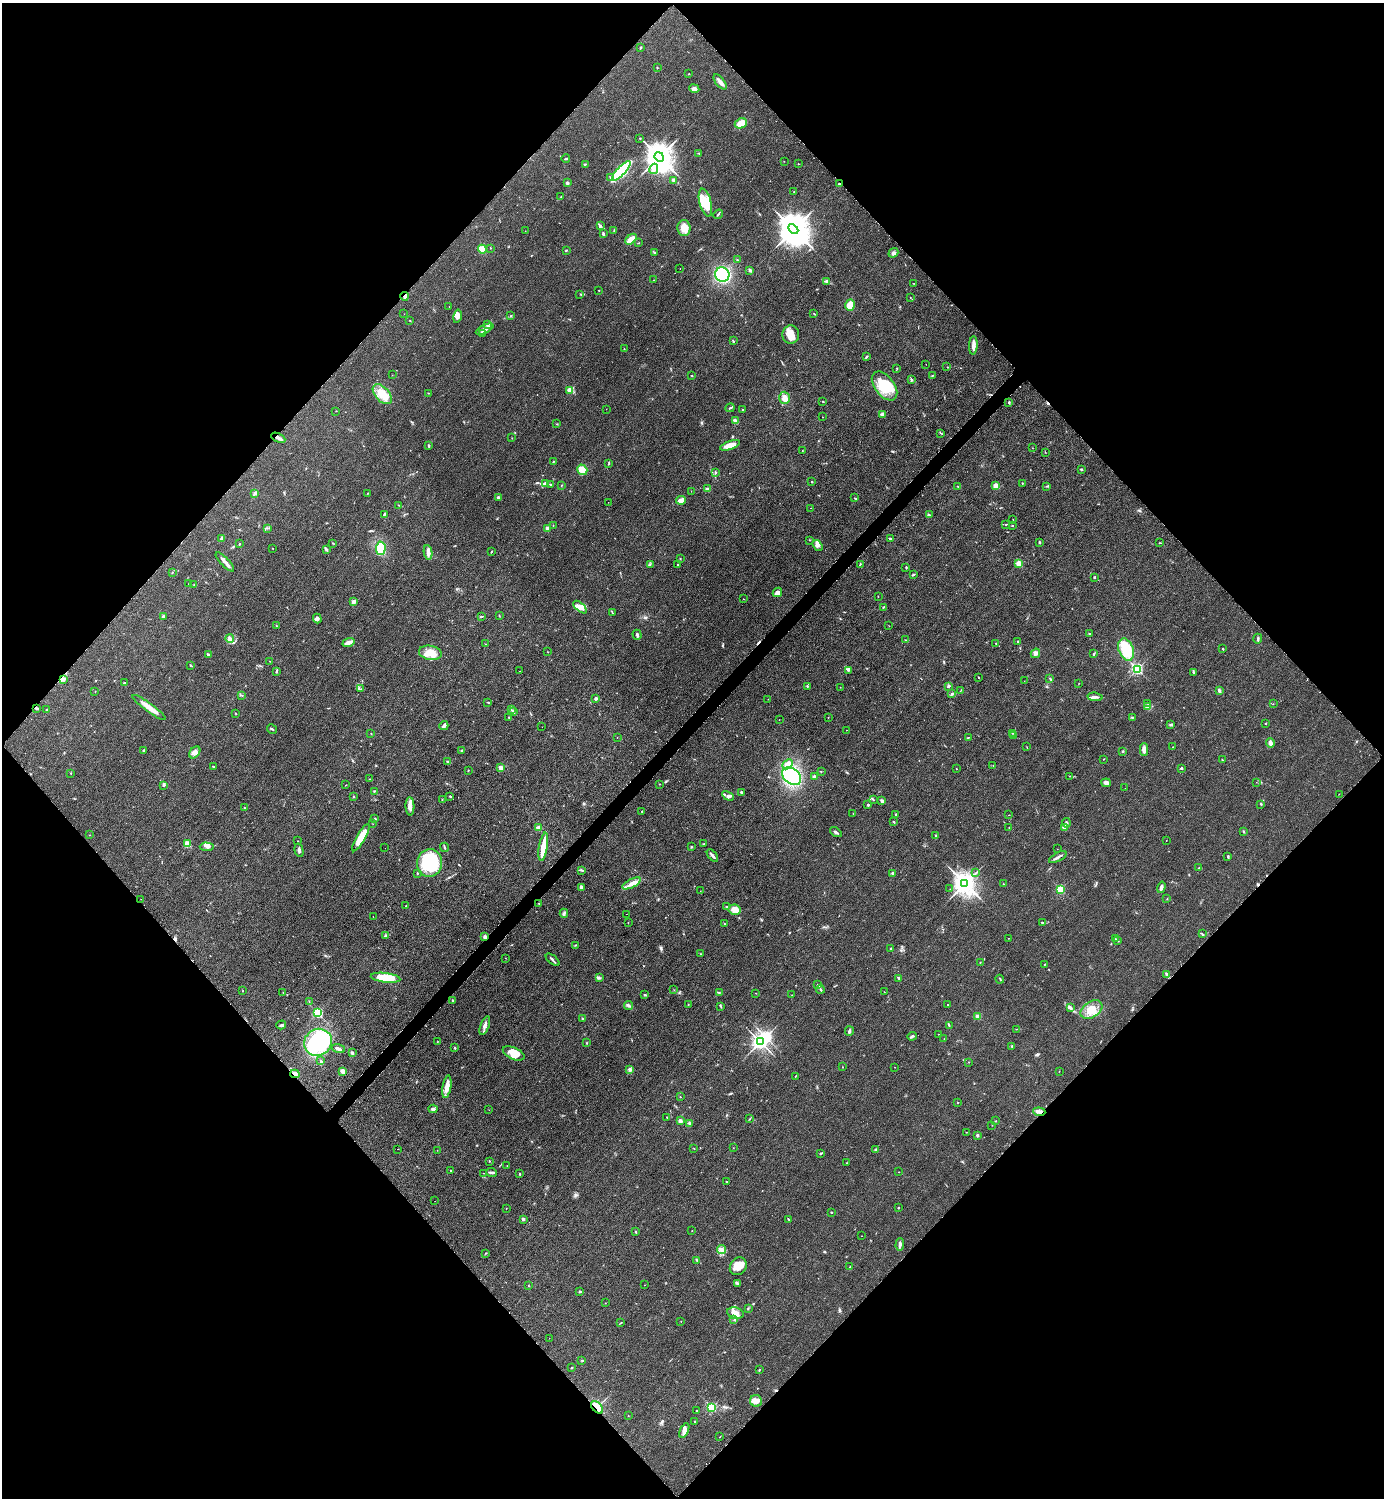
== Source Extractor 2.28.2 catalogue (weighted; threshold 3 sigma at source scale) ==
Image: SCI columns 314-5838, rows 7-5989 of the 6005 x 6005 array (HDU 1 of 3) = the unmasked area's bounding box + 8 px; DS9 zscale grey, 4 x 4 block average (1 PNG px = mean of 4 x 4 image px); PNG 1386 x 1500 px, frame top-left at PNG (2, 3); each listed source drawn as its Kron ellipse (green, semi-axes under 4 px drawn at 4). Shown black and unused: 51% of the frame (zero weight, under 2 of 3 exposures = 1% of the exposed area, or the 3 px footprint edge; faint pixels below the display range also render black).
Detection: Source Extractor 2.28.2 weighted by HDU 2 'WHT'. Background 0.0784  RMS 0.0081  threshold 0.0367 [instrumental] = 3 sigma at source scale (4.5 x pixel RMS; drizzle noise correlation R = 1.50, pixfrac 1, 0.05/0.05 arcsec/px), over >= 5 px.
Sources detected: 501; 2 inside a brighter object's white glare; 12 cosmic-ray / hot-pixel residue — neither listed nor drawn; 4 coinciding with a brighter row at this scale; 26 inside a brighter listed object's ellipse — not listed separately; the other 457 listed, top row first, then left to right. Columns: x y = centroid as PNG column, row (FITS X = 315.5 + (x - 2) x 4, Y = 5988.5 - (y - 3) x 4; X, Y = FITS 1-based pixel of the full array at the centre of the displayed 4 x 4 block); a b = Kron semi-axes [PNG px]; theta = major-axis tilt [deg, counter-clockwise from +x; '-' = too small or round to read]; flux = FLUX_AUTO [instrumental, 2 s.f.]
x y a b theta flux
641 47 3 2 - 5.7
657 68 2 2 - 1.9
689 74 2 2 - 2
720 82 9 3 -52 24
694 89 5 4 - 26
741 123 6 5 - 50
640 138 2 2 - 1.7
699 154 3 2 - 2.2
659 157 5 4 - 8900
566 159 4 2 - 5.7
784 161 2 2 - 1.4
585 164 3 2 - 3.4
798 164 2 2 - 2.2
654 169 5 4 - 29
621 171 12 4 47 500
611 178 4 3 - 8.4
674 180 2 2 - 56
567 183 2 2 - 28
839 184 2 2 - 8.2
794 192 2 2 - 2.2
561 197 2 2 - 2
705 203 14 6 -75 94
718 214 5 2 - 5.9
600 226 3 2 - 4.5
684 228 8 6 -88 43
793 229 6 4 -45 13000
614 230 3 2 - 3.8
525 231 2 2 - 0.95
603 234 4 2 - 6.8
631 239 6 3 42 47
639 243 2 2 - 1.6
490 248 2 2 - 1.9
482 249 4 4 - 42
566 250 3 2 - 4.3
654 252 2 2 - 3.9
893 253 5 4 - 13
737 260 2 2 - 2.9
680 268 2 2 - 1.4
750 270 3 3 - 10
722 275 7 7 - 390
654 280 2 2 - 2.2
826 281 3 3 - 5.9
914 283 2 2 - 2.1
599 290 2 2 - 2.4
580 294 2 2 - 1.4
405 296 4 2 - 8.5
910 297 2 2 - 2
850 305 6 4 75 50
449 307 2 2 - 1
404 314 2 2 - 1.2
814 314 2 2 - 2.5
511 315 2 2 - 2.4
457 316 6 4 79 21
410 320 2 2 - 1.2
488 324 3 2 - 4.9
485 329 9 3 25 19
482 334 2 2 - 2.5
791 335 9 8 - 51
733 341 4 2 - 4
973 345 9 3 87 27
624 349 2 2 - 2.5
866 357 3 2 - 5.2
926 364 2 2 - 1.1
947 367 2 2 - 1.7
897 368 2 2 - 2
392 375 2 2 - 0.93
692 376 2 2 - 1.9
932 376 2 2 - 3.1
911 379 2 2 - 7.7
884 386 16 9 -52 140
569 390 2 2 - 130
428 393 2 2 - 2.4
382 394 12 7 -48 89
784 398 6 5 - 29
823 402 2 2 - 7.3
1009 403 2 2 - 3
730 408 5 2 - 5.2
606 409 2 2 - 1.1
742 410 3 2 - 2.6
336 411 2 2 - 1.8
882 414 3 3 - 8
822 417 2 2 - 1.4
735 420 3 2 - 13
557 424 2 2 - 2.2
941 433 3 2 - 2.8
278 438 7 2 -28 24
512 438 2 2 - 1.2
730 445 10 4 19 62
429 446 3 2 - 4.9
1032 448 2 2 - 1.8
802 451 2 2 - 1.4
1045 452 2 2 - 1.6
553 462 2 2 - 2.5
608 464 3 2 - 2.9
1081 469 2 2 - 13
582 470 5 5 - 53
715 473 2 2 - 2.5
812 482 2 2 - 9.3
546 483 3 2 - 6.3
1022 483 2 2 - 2.8
551 484 4 2 - 5.3
561 486 2 2 - 2.5
996 486 4 4 - 36
1047 486 2 2 - 2.3
958 487 3 2 - 2.9
707 489 4 3 - 9.1
691 491 2 2 - 0.99
255 493 3 3 - 9.8
367 493 2 2 - 2.2
498 498 3 2 - 9.4
854 498 3 2 - 3.4
681 500 5 3 - 34
608 502 2 2 - 1
399 505 3 2 - 2.5
810 508 2 2 - 1.5
384 514 3 2 - 5.6
929 515 3 2 - 3.7
1013 519 2 2 - 1.1
553 525 2 2 - 2.1
1006 525 2 2 - 2.4
1012 526 2 2 - 3.5
267 528 2 2 - 1.7
547 528 2 2 - 66
221 538 3 2 - 6.8
891 539 4 2 - 5.9
809 540 2 2 - 1.4
1039 542 2 2 - 5.5
333 543 2 2 - 2.4
1160 543 3 2 - 2.5
239 544 2 2 - 2.6
817 546 6 3 -55 13
273 548 2 2 - 1.6
381 548 7 5 87 140
326 549 4 2 - 12
428 552 7 3 -83 22
491 552 3 2 - 3
680 559 2 2 - 2
225 562 12 2 -47 23
1019 563 2 2 - 190
650 564 2 2 - 1.9
860 564 2 2 - 2.7
678 565 2 2 - 2.8
906 567 3 2 - 4.2
172 572 2 2 - 2.2
914 574 3 2 - 3.7
1094 577 2 2 - 15
188 584 2 2 - 1.6
194 584 2 2 - 2.4
777 592 5 4 - 23
878 596 2 2 - 2
743 599 2 2 - 1.3
353 602 4 3 - 15
580 607 8 3 -43 21
883 607 2 2 - 3.2
612 612 2 2 - 1.7
163 616 3 3 - 5.1
481 616 3 2 - 4.3
499 616 3 2 - 2.5
317 619 5 3 - 9.3
276 626 3 2 - 3
889 626 2 2 - 1
1089 634 2 2 - 4.2
637 635 5 2 - 8.9
230 638 4 2 - 7.9
1258 639 5 2 - 8.5
905 640 3 2 - 3.1
1018 641 2 2 - 8
348 643 6 2 20 31
996 643 2 2 - 2.9
485 644 2 2 - 1.3
1126 649 11 7 -70 140
1223 649 2 2 - 3.3
548 652 2 2 - 1.2
430 653 11 7 -10 72
1035 653 5 4 - 17
208 654 4 2 - 7.7
1094 654 3 2 - 4.7
270 661 2 2 - 1.2
190 665 2 2 - 2.5
1137 669 2 2 - 730
848 670 3 2 - 2.9
276 671 4 2 - 8.2
520 671 2 2 - 1.9
1193 672 3 2 - 4.1
978 677 2 2 - 2.6
1050 679 4 2 - 4.1
64 680 2 2 - 3.4
1024 681 2 2 - 0.9
124 683 3 2 - 4.3
1079 684 2 2 - 1
807 686 2 2 - 4.6
948 686 4 2 - 6.2
840 687 2 2 - 1.7
361 689 2 2 - 1.9
1219 690 3 2 - 13
95 691 2 2 - 1.6
960 691 2 2 - 1.1
952 693 3 2 - 3.6
242 695 2 2 - 2.6
1095 697 7 2 -5 13
596 698 2 2 - 16
768 699 2 2 - 1.5
488 702 2 2 - 3.1
1147 703 2 2 - 1.5
1273 704 2 2 - 1.4
149 707 20 3 -36 52
1147 707 4 3 - 8.4
36 708 3 2 - 9.2
47 710 2 2 - 8
511 710 2 2 - 3.5
514 712 3 2 - 3.2
236 714 2 2 - 2.2
509 717 2 2 - 4.2
828 717 2 2 - 1.5
1132 717 2 2 - 2.9
779 720 2 2 - 0.95
1265 723 2 2 - 6.5
1171 725 3 3 - 5.1
444 726 5 2 - 24
542 727 2 2 - 0.55
272 729 5 2 - 4.9
846 730 2 2 - 1.1
1012 733 2 2 - 1.4
371 734 2 2 - 2.8
1014 736 2 2 - 1.5
617 737 2 2 - 0.97
968 737 2 2 - 3.3
1270 743 4 3 - 21
1027 747 2 2 - 1.3
1173 747 2 2 - 2.6
1144 749 6 4 90 21
144 750 2 2 - 3.3
462 751 2 2 - 26
1122 751 2 2 - 4.6
195 752 6 4 51 23
1103 759 2 2 - 1.8
1222 760 2 2 - 2.7
448 762 3 2 - 4.7
787 764 6 3 43 27
993 765 2 2 - 1.6
213 766 2 2 - 2.8
501 768 4 2 - 21
1181 768 3 2 - 4.5
956 769 2 2 - 1.2
468 770 2 2 - 2.2
821 771 2 2 - 1.4
71 773 2 2 - 1.7
792 776 11 7 -39 420
1070 776 2 2 - 2.2
815 777 4 3 - 13
370 779 2 2 - 1.2
1256 782 2 2 - 0.76
1106 783 5 3 - 24
660 784 2 2 - 1.7
346 785 2 2 - 1.6
163 786 2 2 - 2.4
1125 788 2 2 - 0.59
374 791 3 2 - 3.6
741 792 3 2 - 5.5
1339 794 2 2 - 1.2
353 796 2 2 - 3
450 796 2 2 - 9
728 796 6 3 -27 15
442 800 2 2 - 1.2
873 800 2 2 - 3.2
882 801 4 3 - 12
1261 804 2 2 - 4.3
868 805 2 2 - 21
410 806 9 4 -88 27
244 808 2 2 - 2.7
642 811 2 2 - 2.6
853 813 2 2 - 2
896 814 2 2 - 4.8
1009 815 2 2 - 1.5
375 819 3 2 - 5.6
894 822 2 2 - 3.1
1067 823 5 2 - 6.3
373 824 2 2 - 1.2
1009 827 2 2 - 1.5
1064 827 2 2 - 91
538 828 2 2 - 74
1243 831 2 2 - 3.4
836 832 6 2 -33 12
89 835 2 2 - 2.2
936 835 3 2 - 3.7
361 838 15 4 60 110
1166 840 2 2 - 1.6
298 841 2 2 - 1.7
187 844 2 2 - 53
704 844 2 2 - 1.6
207 847 7 4 -3 17
444 847 5 2 - 5.6
543 847 14 3 81 96
692 847 3 2 - 4
385 848 2 2 - 1.8
1057 849 2 2 - 1.2
299 850 7 2 -75 12
712 856 7 2 -49 18
1058 857 9 2 29 14
1228 857 4 2 - 5.7
429 863 14 12 83 330
1199 868 2 2 - 1.6
581 870 4 2 - 4.2
417 873 2 2 - 7.9
893 873 3 2 - 9.4
976 873 2 2 - 2.6
632 883 10 4 28 33
965 883 4 3 - 5600
1003 884 2 2 - 1.9
581 887 3 3 - 8.1
1161 887 6 3 73 17
950 889 2 2 - 0.87
1060 889 2 2 - 350
700 891 2 2 - 0.79
141 899 2 2 - 0.63
1167 899 2 2 - 1.7
539 903 2 2 - 1.9
406 906 2 2 - 2.3
727 907 4 2 - 3.8
735 910 6 5 - 46
564 913 4 3 - 8.9
626 914 2 2 - 0.63
373 917 2 2 - 0.91
628 922 2 2 - 1.2
1042 923 2 2 - 8.4
725 924 3 2 - 3.3
1202 934 2 2 - 3.6
386 935 3 2 - 4.5
485 937 3 2 - 14
1009 938 2 2 - 1
1115 939 2 2 - 2.2
1117 940 3 2 - 4.7
576 945 2 2 - 2.7
891 949 2 2 - 8.7
700 954 2 2 - 1.5
505 958 2 2 - 1
553 960 8 2 -39 8.4
980 962 2 2 - 1.8
1045 964 2 2 - 2
1167 974 3 2 - 5.8
385 978 15 5 -7 120
600 978 3 2 - 5.3
898 978 2 2 - 3.6
1000 979 4 2 - 3.5
818 985 3 2 - 3.4
820 989 4 2 - 6
674 990 2 2 - 1.6
243 991 2 2 - 1.7
283 992 2 2 - 2
719 992 3 2 - 3.6
884 992 2 2 - 3.2
756 993 2 2 - 1.4
645 995 3 2 - 5.7
792 995 2 2 - 1.2
453 1000 2 2 - 4.1
309 1002 2 2 - 1.9
688 1004 2 2 - 2.1
948 1005 2 2 - 1.9
629 1006 4 2 - 8.4
721 1006 2 2 - 4
1070 1007 2 2 - 4.4
1091 1010 12 8 33 59
317 1013 2 2 - 630
978 1016 2 2 - 130
582 1018 2 2 - 3.8
281 1025 5 2 - 7
949 1025 3 2 - 5.1
485 1026 10 3 70 18
1017 1029 3 2 - 2.4
849 1031 5 2 - 11
939 1034 2 2 - 2.5
912 1036 5 2 - 6.1
944 1039 2 2 - 0.96
318 1042 14 13 - 410
438 1042 2 2 - 1.3
760 1042 3 2 - 2000
587 1043 2 2 - 2.7
1012 1046 2 2 - 6.5
455 1048 3 2 - 3.9
338 1049 7 2 -19 11
352 1053 3 2 - 8.3
514 1053 11 6 -24 43
321 1061 2 2 - 3.2
969 1062 2 2 - 2.1
843 1067 2 2 - 1.5
894 1067 2 2 - 0.91
630 1070 4 3 - 9.2
343 1071 4 3 - 20
1059 1071 2 2 - 1.4
295 1074 4 3 - 27
795 1076 2 2 - 1.3
447 1087 11 3 80 48
680 1097 2 2 - 2.7
958 1103 2 2 - 2.5
433 1109 4 2 - 11
489 1110 2 2 - 0.78
1039 1112 6 3 -6 23
667 1117 2 2 - 1.7
750 1119 3 2 - 3.1
680 1121 2 2 - 50
996 1121 2 2 - 1.6
689 1123 2 2 - 2.8
992 1125 2 2 - 1.5
966 1132 2 2 - 1.9
977 1135 3 3 - 6.3
733 1148 2 2 - 1.4
397 1149 2 2 - 1.1
694 1149 2 2 - 1.4
437 1150 2 2 - 1.2
875 1150 3 2 - 5
820 1153 3 2 - 4.1
489 1161 2 2 - 2.7
847 1163 2 2 - 2.3
507 1166 2 2 - 1.5
450 1170 2 2 - 3.1
492 1172 5 2 - 14
898 1172 2 2 - 1.3
483 1173 2 2 - 1.8
520 1174 2 2 - 4.1
727 1181 2 2 - 1.9
435 1201 2 2 - 2.9
898 1208 3 2 - 2.6
506 1209 2 2 - 1.2
831 1212 2 2 - 3.4
523 1219 2 2 - 42
789 1220 2 2 - 2
692 1231 2 2 - 4.1
636 1232 2 2 - 5.1
862 1236 2 2 - 1
900 1244 6 2 86 13
721 1249 4 3 - 14
485 1253 2 2 - 2.3
697 1260 4 2 - 4.7
738 1266 9 8 - 56
850 1266 2 2 - 1.5
737 1284 3 2 - 5.2
645 1285 2 2 - 0.99
529 1286 2 2 - 1.7
580 1291 2 2 - 5.6
605 1303 2 2 - 1.3
748 1308 2 2 - 3.1
735 1313 8 5 -11 32
734 1320 3 2 - 3.7
681 1321 2 2 - 1.4
621 1322 3 2 - 2.9
549 1338 2 2 - 0.64
582 1360 2 2 - 6.4
572 1368 2 2 - 7.7
759 1370 3 2 - 2.9
756 1401 6 6 - 30
597 1407 7 4 -49 60
711 1407 2 2 - 500
696 1410 2 2 - 1.7
628 1416 2 2 - 1.5
695 1422 2 2 - 4.1
684 1430 8 4 66 25
720 1437 2 2 - 1.8
Overlapping masked pixels (flux is a lower limit): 8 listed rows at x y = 839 184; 405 296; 278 438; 36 708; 485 937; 295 1074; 1039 1112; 597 1407
Diffuse or blended objects may show on this block-average render without a row.